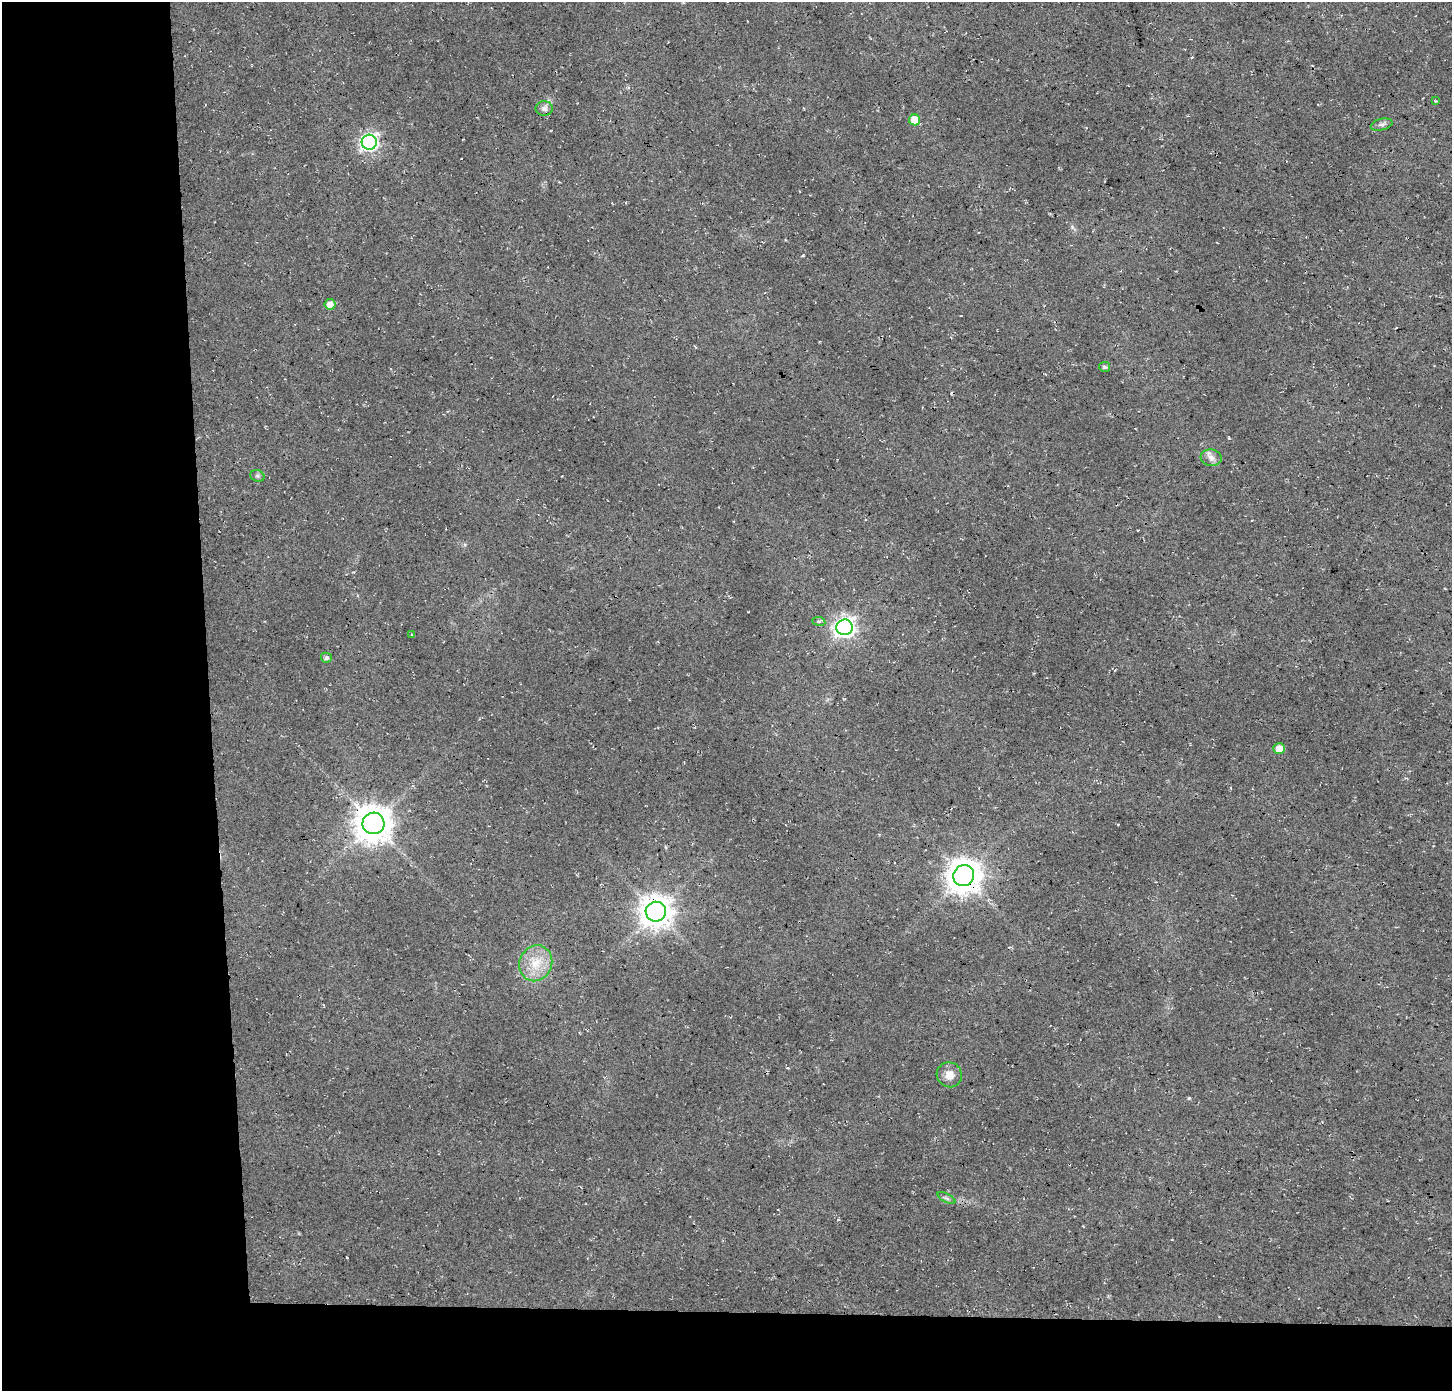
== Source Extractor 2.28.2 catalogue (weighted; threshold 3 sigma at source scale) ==
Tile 7 of 3 x 3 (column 1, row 3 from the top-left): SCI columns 41-1490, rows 1-1389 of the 4431 x 4174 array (HDU 1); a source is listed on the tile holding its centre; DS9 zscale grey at full resolution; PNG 1454 x 1393 px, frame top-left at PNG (2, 2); each listed source drawn as its Kron ellipse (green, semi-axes under 4 px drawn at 4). Shown black and unused: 19% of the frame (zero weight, under 3 of 4 exposures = <1% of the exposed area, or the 3 px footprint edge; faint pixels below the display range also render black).
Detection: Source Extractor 2.28.2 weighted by HDU 2 'WHT'; one run over the whole footprint, this tile lists its part. Background 0.035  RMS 0.0063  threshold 0.0284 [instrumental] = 3 sigma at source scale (4.5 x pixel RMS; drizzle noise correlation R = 1.50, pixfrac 1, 0.0396/0.0396 arcsec/px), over >= 5 px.
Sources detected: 20; all 20 listed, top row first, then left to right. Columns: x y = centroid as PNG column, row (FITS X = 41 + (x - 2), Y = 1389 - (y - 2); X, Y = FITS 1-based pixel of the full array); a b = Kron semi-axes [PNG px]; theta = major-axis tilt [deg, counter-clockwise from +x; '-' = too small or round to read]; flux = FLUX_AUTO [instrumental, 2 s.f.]
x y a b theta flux
1435 101 4 2 - 0.48
544 109 8 7 - 2.5
915 120 5 5 - 11
1382 125 11 5 13 2
369 142 7 7 - 200
330 304 5 5 - 5.3
1104 367 6 5 - 1.1
1211 458 10 8 -7 3.4
257 476 7 5 -21 1.2
819 621 7 3 -8 0.92
844 627 8 8 - 280
412 635 4 3 - 0.6
326 658 5 5 - 2
1279 749 6 5 - 7.1
373 823 11 11 - 1400
964 876 11 10 - 1100
656 912 10 10 - 1000
536 963 18 16 68 14
949 1075 13 12 - 6.3
947 1198 10 4 -27 1.7
Overlapping masked pixels (flux is a lower limit): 3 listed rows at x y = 373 823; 964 876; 656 912
Unlisted compact peaks at least as high as the median listed source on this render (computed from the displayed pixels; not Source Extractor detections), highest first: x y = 803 255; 1189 1098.